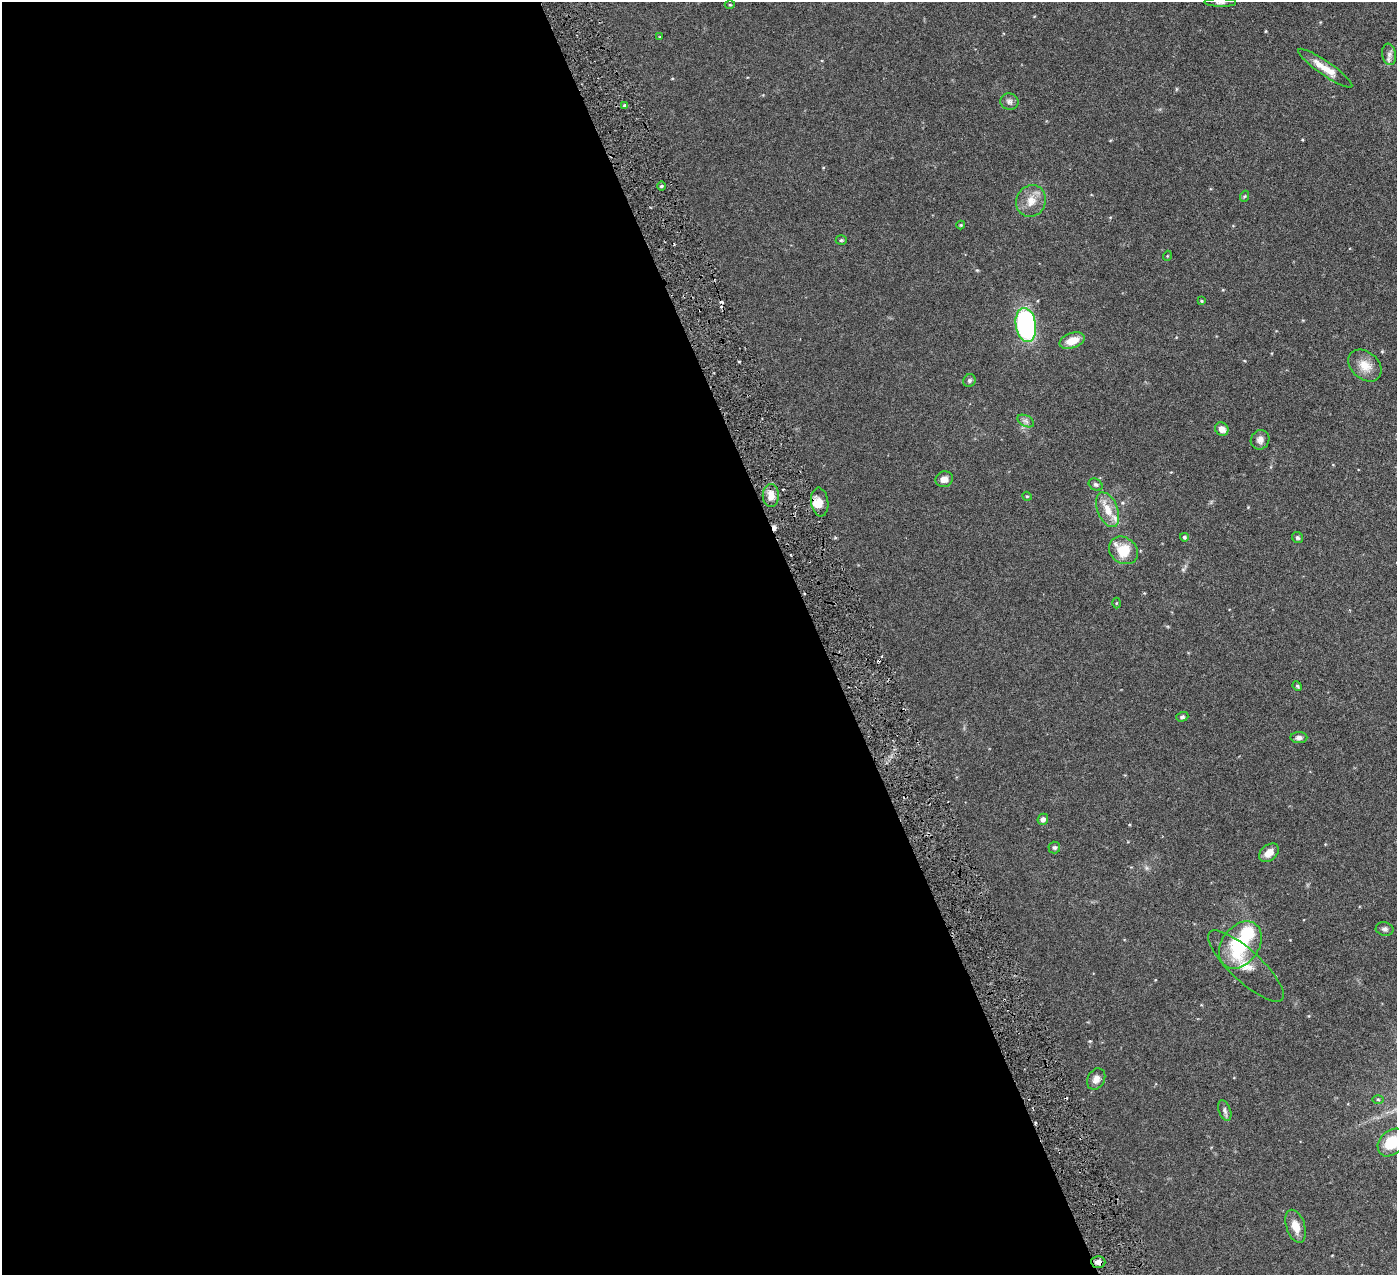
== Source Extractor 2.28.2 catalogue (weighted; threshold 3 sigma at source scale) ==
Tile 9 of 4 x 4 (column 1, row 3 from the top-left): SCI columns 6-1400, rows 1438-2710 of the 5591 x 5550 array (HDU 1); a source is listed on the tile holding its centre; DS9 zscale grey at full resolution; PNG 1399 x 1277 px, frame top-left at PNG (2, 2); each listed source drawn as its Kron ellipse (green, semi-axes under 4 px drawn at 4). Shown black and unused: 59% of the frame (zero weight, under 3 of 6 exposures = <1% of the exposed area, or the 3 px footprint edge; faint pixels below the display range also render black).
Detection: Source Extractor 2.28.2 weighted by HDU 2 'WHT'; one run over the whole footprint, this tile lists its part. Background 0.139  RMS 0.0046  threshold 0.0188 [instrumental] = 3 sigma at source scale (4.09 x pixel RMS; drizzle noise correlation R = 1.36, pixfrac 0.8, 0.05/0.05 arcsec/px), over >= 5 px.
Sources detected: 52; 1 inside a brighter object's white glare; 3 cosmic-ray / hot-pixel residue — neither listed nor drawn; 2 inside a brighter listed object's ellipse — not listed separately; the other 46 listed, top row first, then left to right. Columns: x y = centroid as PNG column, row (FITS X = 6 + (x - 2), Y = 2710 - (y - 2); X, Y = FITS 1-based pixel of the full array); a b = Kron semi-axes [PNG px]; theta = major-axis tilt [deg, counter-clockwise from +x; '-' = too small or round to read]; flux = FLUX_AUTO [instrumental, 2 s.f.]
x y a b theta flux
1220 2 16 3 -1 1
730 5 5 3 - 0.38
660 37 4 3 - 0.48
1389 54 11 7 -82 1.8
1325 68 32 7 -34 6.2
1009 101 9 8 - 1.5
625 105 4 3 - 0.92
661 186 5 3 - 0.54
1245 196 6 3 70 0.48
1031 201 16 14 60 5.7
961 225 4 4 - 0.44
841 240 5 4 - 0.59
1167 256 5 3 - 0.34
1201 301 4 3 - 0.46
1026 325 17 10 -81 65
1072 341 13 7 20 5.8
1365 366 19 13 -41 5.9
969 381 6 6 - 0.81
1026 421 9 5 -25 1.2
1222 429 7 6 - 3
1260 440 10 9 - 2.2
944 479 9 7 21 2.4
1096 485 7 5 -32 0.94
771 496 11 8 -90 4.3
1027 496 5 4 - 0.47
820 502 14 8 -83 3.9
1108 510 18 10 -68 6.1
1184 537 4 4 - 0.73
1298 538 6 5 - 0.77
1123 550 15 12 -38 10
1116 603 5 3 - 0.38
1297 686 5 4 - 0.56
1182 717 6 4 19 0.7
1299 738 8 5 -2 1.4
1043 819 6 5 - 1.5
1054 847 6 6 - 0.9
1269 853 11 7 39 3.6
1385 929 9 6 -13 1.2
1240 945 26 18 54 25
1246 966 49 15 -43 9.4
1096 1079 11 8 62 2.7
1378 1099 6 4 -2 0.5
1225 1110 11 6 -70 1.3
1391 1142 16 11 46 12
1296 1226 17 9 -72 5
1098 1262 7 5 -2 2
Overlapping masked pixels (flux is a lower limit): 1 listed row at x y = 1098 1262
Isophote crosses this tile's border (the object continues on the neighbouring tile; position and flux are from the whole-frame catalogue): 1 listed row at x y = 1391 1142